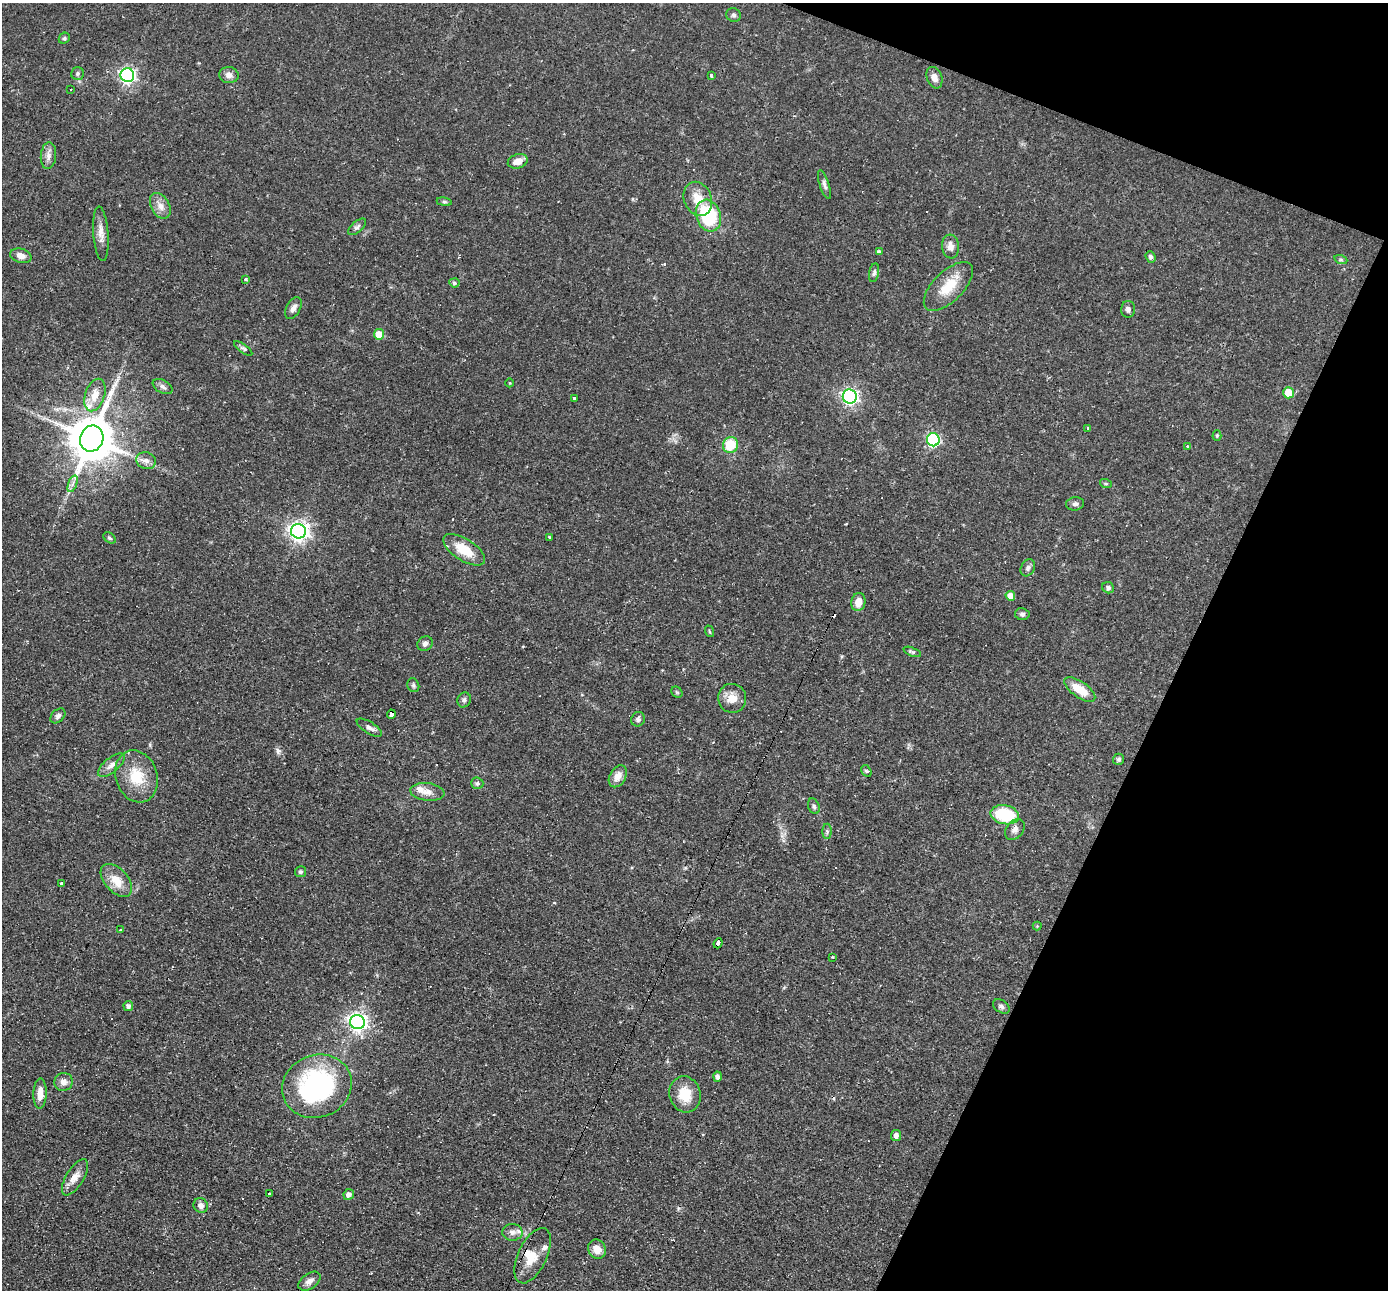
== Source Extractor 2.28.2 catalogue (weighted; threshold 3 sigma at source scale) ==
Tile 8 of 4 x 4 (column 4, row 2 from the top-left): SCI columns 4157-5542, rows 2846-4133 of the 5542 x 5557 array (HDU 1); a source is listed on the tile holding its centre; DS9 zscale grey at full resolution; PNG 1390 x 1292 px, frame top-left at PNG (2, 3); each listed source drawn as its Kron ellipse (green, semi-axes under 4 px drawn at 4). Shown black and unused: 19% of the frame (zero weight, under 2 of 3 exposures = <1% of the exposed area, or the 3 px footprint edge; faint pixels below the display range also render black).
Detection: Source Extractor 2.28.2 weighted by HDU 2 'WHT'; one run over the whole footprint, this tile lists its part. Background 0.0583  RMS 0.0047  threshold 0.021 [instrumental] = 3 sigma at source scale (4.5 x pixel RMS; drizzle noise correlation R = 1.50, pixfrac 1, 0.05/0.05 arcsec/px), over >= 5 px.
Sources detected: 120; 12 cosmic-ray / hot-pixel residue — neither listed nor drawn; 6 inside a brighter listed object's ellipse — not listed separately; the other 102 listed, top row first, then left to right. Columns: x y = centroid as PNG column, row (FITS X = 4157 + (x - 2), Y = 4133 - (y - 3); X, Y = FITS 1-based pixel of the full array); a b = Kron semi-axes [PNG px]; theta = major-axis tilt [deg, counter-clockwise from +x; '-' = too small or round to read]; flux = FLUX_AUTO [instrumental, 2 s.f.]
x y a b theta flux
733 15 7 6 - 1.2
64 38 6 5 - 0.72
78 73 6 6 - 1
127 75 7 7 - 130
229 75 9 8 - 2.5
711 75 3 3 - 1.1
934 78 11 7 -69 2.7
71 89 2 2 - 0.4
48 156 13 7 85 2.6
518 161 10 7 17 4.2
824 184 15 4 -72 1.6
698 199 18 13 -68 7.8
444 202 8 4 -8 0.74
160 206 14 9 -62 3.6
708 216 16 12 -71 33
357 227 11 5 41 1.3
101 234 27 7 -86 4.3
950 246 12 8 -84 3.2
879 252 4 3 - 1
21 256 11 7 -16 3
1150 257 6 4 -71 1.1
1341 260 7 4 -19 0.81
874 273 9 5 79 1.1
246 279 3 3 - 0.54
454 283 5 4 - 0.94
948 286 31 15 45 12
293 308 12 7 61 2.4
1128 309 8 7 - 1.4
379 334 5 5 - 8.2
243 348 11 4 -35 0.97
510 383 4 3 - 0.35
163 387 11 6 -29 1.7
1288 393 5 5 - 9.4
95 395 17 10 72 5.6
850 396 7 7 - 140
574 398 3 3 - 1.2
1088 429 3 3 - 5.5
1217 436 5 4 - 0.55
92 439 13 11 68 2100
933 440 6 6 - 66
730 445 8 7 - 12
1188 447 3 3 - 0.86
146 461 10 8 -17 2.4
73 484 9 4 71 1.4
1106 484 6 4 -18 0.61
1075 504 9 6 7 1.3
299 531 7 7 - 250
549 537 3 3 - 0.85
109 538 7 4 -39 0.84
464 550 24 11 -32 11
1028 568 9 6 61 1.4
1108 588 6 5 - 1.4
1010 596 5 5 - 4.9
858 602 9 7 78 4.9
1022 614 7 6 - 1.1
709 631 6 3 -71 0.51
425 644 8 7 - 1.6
912 652 9 4 -21 0.92
413 685 7 5 -68 0.97
1080 689 18 8 -35 9.3
677 692 6 5 - 0.67
732 698 14 14 - 5.7
464 700 7 6 - 1.2
391 714 5 4 - 3.6
58 716 8 6 45 1.4
638 719 7 6 - 1.3
369 728 14 5 -32 1.8
1119 759 5 5 - 0.96
111 765 16 7 39 3
866 771 6 4 -58 0.65
136 776 26 21 -71 14
618 776 12 8 60 3.9
477 783 6 5 - 0.93
427 792 17 8 -7 3.9
814 806 8 5 -69 1.2
1005 815 14 9 -11 25
1015 829 12 8 53 2.4
827 831 7 4 90 0.87
301 872 6 5 - 0.9
116 880 19 11 -48 7.8
61 883 4 3 - 0.91
1037 926 4 4 - 0.4
120 930 3 3 - 0.74
718 943 5 3 - 5.4
832 957 3 3 - 0.52
128 1006 5 5 - 1.6
1001 1006 9 6 -33 1.4
357 1022 7 7 - 210
718 1077 5 4 - 1.8
64 1082 9 9 - 3.1
317 1086 35 31 22 77
40 1094 15 6 88 4.5
685 1094 18 15 -75 10
896 1135 5 5 - 2.2
75 1177 20 8 59 4.6
269 1193 3 2 - 0.66
349 1194 5 5 - 2.1
201 1205 8 7 - 1.9
512 1232 10 8 -2 2.1
597 1249 10 8 -60 4.6
533 1256 30 14 64 9
309 1281 12 7 35 2.7
Overlapping masked pixels (flux is a lower limit): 2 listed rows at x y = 391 714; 718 943
Unlisted compact peaks at least as high as the median listed source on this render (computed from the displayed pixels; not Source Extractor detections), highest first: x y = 278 751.